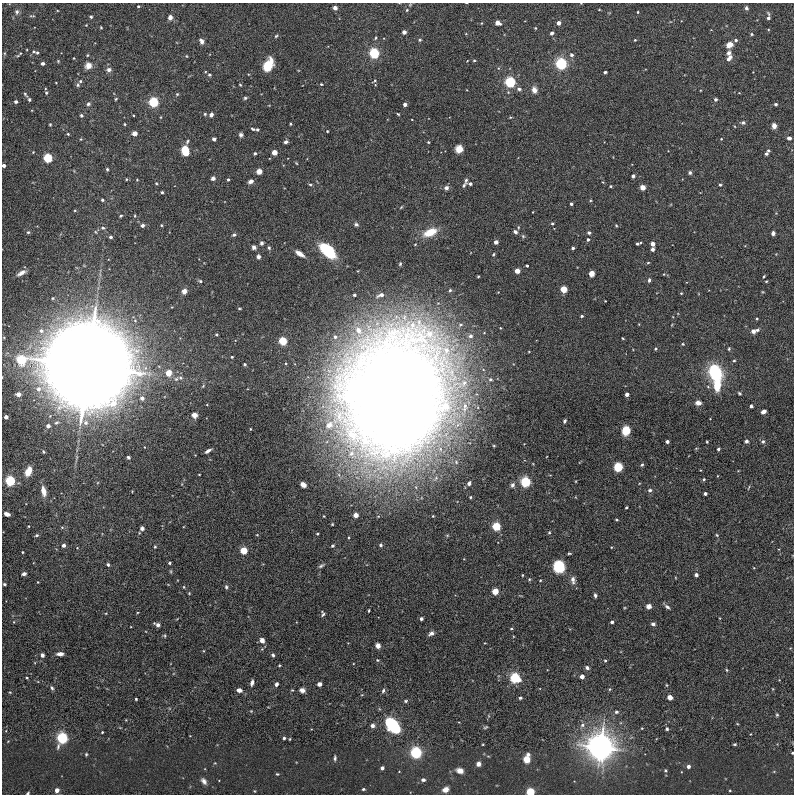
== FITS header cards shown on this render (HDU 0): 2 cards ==
NAXIS1  =                  792
NAXIS2  =                  792

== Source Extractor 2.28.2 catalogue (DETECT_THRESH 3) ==
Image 792 x 792 px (HDU 0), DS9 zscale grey, 1 PNG px = 1 image px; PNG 796 x 796 px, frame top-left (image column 1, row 792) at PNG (2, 3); no overlay
Background 0.0249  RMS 3.6e-04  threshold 0.00107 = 3 sigma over >= 5 px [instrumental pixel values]
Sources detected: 342; all 342 listed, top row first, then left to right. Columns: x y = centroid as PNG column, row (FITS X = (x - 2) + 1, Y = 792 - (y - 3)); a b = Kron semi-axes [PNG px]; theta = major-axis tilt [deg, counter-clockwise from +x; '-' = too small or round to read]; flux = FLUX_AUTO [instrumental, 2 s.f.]
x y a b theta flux
138 6 3 3 - 0.027
335 8 4 4 - 0.074
746 8 5 4 - 0.05
407 10 5 4 - 0.027
599 10 3 2 - 0.014
17 12 7 6 - 0.066
638 12 3 2 - 0.023
32 16 9 3 0 0.031
91 17 4 3 - 0.033
170 17 5 4 - 0.12
768 17 7 3 -88 0.089
497 23 4 4 - 0.27
558 23 4 3 - 0.18
86 25 3 3 - 0.015
101 27 3 3 - 0.02
535 28 3 3 - 0.017
404 32 4 4 - 0.1
552 33 4 3 - 0.092
752 34 4 3 - 0.027
276 36 5 4 - 0.028
376 38 4 3 - 0.029
420 40 4 3 - 0.036
635 40 3 2 - 0.023
736 40 4 4 - 0.048
202 41 6 5 - 0.09
729 45 5 4 - 0.29
34 52 4 3 - 0.022
20 53 4 2 - 0.016
37 53 6 4 -18 0.034
374 53 4 4 - 4.5
729 53 5 4 - 0.079
87 55 4 3 - 0.023
571 55 4 4 - 0.067
18 56 5 3 - 0.023
186 56 4 3 - 0.017
74 58 3 2 - 0.015
729 58 8 5 54 0.13
474 60 4 3 - 0.024
58 61 4 3 - 0.022
43 63 4 3 - 0.092
561 64 4 4 - 6.8
268 65 10 6 62 0.82
88 66 8 7 - 0.17
109 70 7 6 - 0.079
605 72 3 3 - 0.039
209 75 5 4 - 0.032
80 81 4 4 - 0.031
375 81 7 4 33 0.031
510 82 4 4 - 4.6
321 84 4 3 - 0.023
78 85 5 5 - 0.041
240 85 4 3 - 0.02
519 89 6 5 - 0.065
534 90 6 5 - 0.15
46 93 4 3 - 0.031
25 94 7 3 -53 0.032
177 94 5 4 - 0.028
245 98 5 4 - 0.035
29 99 4 4 - 0.041
116 99 4 3 - 0.025
715 99 3 3 - 0.067
16 102 3 3 - 0.074
153 102 4 4 - 3.8
88 104 5 5 - 0.055
405 104 3 3 - 0.14
776 104 3 3 - 0.056
205 114 4 4 - 0.029
398 114 4 3 - 0.023
81 115 4 4 - 0.039
133 115 2 2 - 0.019
211 115 4 4 - 0.099
743 122 6 5 - 0.05
50 124 4 3 - 0.023
125 124 3 3 - 0.022
290 124 3 3 - 0.029
774 126 5 4 - 0.14
253 129 4 2 - 0.033
257 129 4 3 - 0.034
327 131 3 2 - 0.02
134 133 4 4 - 0.31
68 134 3 3 - 0.029
241 135 5 5 - 0.055
789 138 5 4 - 0.078
81 139 4 3 - 0.021
214 139 4 4 - 0.06
721 139 4 3 - 0.017
187 141 6 4 63 0.037
286 142 4 3 - 0.066
428 142 3 3 - 0.021
459 149 7 6 - 0.22
185 150 6 4 -79 1.5
274 152 4 4 - 0.43
255 153 3 3 - 0.04
767 153 8 4 57 0.065
48 158 4 4 - 2.6
4 165 3 3 - 0.1
107 169 4 3 - 0.033
259 171 4 4 - 0.49
690 173 4 4 - 0.042
633 176 4 3 - 0.053
213 178 4 4 - 0.079
126 179 3 3 - 0.025
228 179 3 3 - 0.038
137 180 3 3 - 0.017
466 180 5 3 - 0.04
250 181 5 4 - 0.089
603 182 4 3 - 0.016
156 183 4 4 - 0.023
310 184 5 3 - 0.027
470 184 4 3 - 0.072
464 185 7 4 52 0.045
720 185 4 3 - 0.037
611 186 3 2 - 0.026
643 187 4 4 - 0.42
446 188 6 5 - 0.083
162 192 3 3 - 0.03
102 200 3 3 - 0.042
571 204 3 3 - 0.054
75 210 4 3 - 0.021
121 216 4 3 - 0.028
356 224 5 4 - 0.05
552 224 4 4 - 0.034
142 225 4 4 - 0.068
161 225 3 3 - 0.021
616 225 3 3 - 0.023
518 227 5 3 - 0.021
103 228 6 5 - 0.045
28 232 5 5 - 0.043
96 232 5 3 - 0.024
430 232 11 6 22 0.6
515 232 5 4 - 0.065
589 233 3 3 - 0.059
773 233 4 4 - 0.075
234 235 6 4 32 0.046
111 237 3 3 - 0.077
588 239 3 3 - 0.047
496 242 4 3 - 0.17
261 243 6 5 - 0.046
415 244 3 3 - 0.021
637 244 3 3 - 0.042
652 244 4 3 - 0.21
254 247 5 5 - 0.072
269 248 5 4 - 0.037
573 248 3 3 - 0.058
653 249 4 3 - 0.063
328 250 17 9 -42 1.2
300 254 9 4 -34 0.17
493 254 4 3 - 0.025
258 257 5 4 - 0.069
648 263 4 3 - 0.022
400 264 5 4 - 0.031
527 266 3 3 - 0.038
517 271 4 4 - 0.36
21 273 11 5 28 0.12
592 273 5 5 - 0.15
478 276 3 2 - 0.021
764 276 4 2 - 0.022
649 280 5 3 - 0.051
200 281 4 4 - 0.033
766 281 3 3 - 0.023
564 289 4 4 - 0.98
450 290 4 4 - 0.031
184 291 5 5 - 0.13
681 293 3 3 - 0.021
354 295 3 3 - 0.041
380 295 12 6 19 0.11
605 301 2 2 - 0.014
239 308 4 2 - 0.022
582 316 3 3 - 0.04
757 319 3 3 - 0.022
359 330 13 9 -67 0.33
41 331 7 6 - 0.12
754 331 9 5 19 0.13
216 334 4 3 - 0.024
470 336 6 6 - 0.077
335 337 5 5 - 0.071
623 338 3 2 - 0.02
283 341 4 4 - 2
683 344 4 3 - 0.022
655 349 4 3 - 0.024
729 349 4 3 - 0.027
232 357 3 3 - 0.026
21 360 5 5 - 3.3
734 361 4 4 - 0.031
245 364 4 4 - 0.036
88 366 39 39 - 170
169 373 7 6 - 0.23
715 373 12 9 -64 1.8
176 379 6 6 - 0.072
490 379 6 5 - 0.047
717 385 8 5 87 0.71
739 393 4 3 - 0.031
18 394 4 4 - 0.22
627 394 3 3 - 0.14
350 396 6 5 - 1.4
142 398 4 4 - 0.11
397 399 107 85 75 59
698 403 6 5 - 0.13
751 406 3 3 - 0.075
464 408 26 10 77 0.58
763 412 5 4 - 0.1
194 415 4 4 - 0.17
6 417 3 3 - 0.16
565 421 4 3 - 0.051
85 422 7 7 - 0.11
56 423 8 5 28 0.057
48 426 3 3 - 0.13
626 431 7 6 - 0.5
667 441 3 3 - 0.1
746 441 4 4 - 0.061
763 441 6 6 - 0.051
707 442 3 2 - 0.021
494 446 4 3 - 0.019
718 449 3 3 - 0.067
208 451 6 3 30 0.078
128 457 3 3 - 0.047
642 465 5 3 - 0.033
618 467 6 6 - 0.57
28 471 8 5 65 0.33
199 474 3 2 - 0.016
704 479 3 3 - 0.036
10 481 4 4 - 3.9
525 482 4 4 - 4
469 483 4 4 - 0.069
303 485 5 4 - 0.22
512 485 7 5 65 0.063
650 490 5 4 - 0.055
43 491 8 5 -77 0.23
705 493 3 3 - 0.087
470 497 3 2 - 0.023
626 507 3 2 - 0.027
7 514 5 4 - 0.12
356 515 4 3 - 0.37
433 516 2 2 - 0.018
29 526 4 2 - 0.018
496 526 4 4 - 2.2
62 527 5 3 - 0.024
142 528 5 5 - 0.069
549 533 4 3 - 0.024
317 534 3 3 - 0.036
37 535 5 4 - 0.033
717 535 4 4 - 0.023
64 545 4 3 - 0.097
380 545 3 3 - 0.059
332 546 3 3 - 0.031
155 547 3 3 - 0.024
244 550 4 4 - 1.1
22 552 3 2 - 0.021
569 553 4 2 - 0.022
169 563 3 3 - 0.031
108 564 5 4 - 0.04
321 566 8 3 34 0.043
559 567 9 8 - 0.88
171 571 5 3 - 0.023
24 574 4 3 - 0.082
522 575 3 2 - 0.019
696 575 3 3 - 0.13
529 579 4 4 - 0.026
573 580 9 6 -84 0.1
38 582 3 3 - 0.017
4 584 3 3 - 0.032
226 587 5 5 - 0.041
495 591 4 4 - 0.82
189 593 3 3 - 0.019
595 595 4 3 - 0.053
649 606 5 5 - 0.1
667 607 7 4 -37 0.057
369 610 3 2 - 0.025
323 614 7 4 -78 0.044
421 619 3 3 - 0.066
612 622 3 3 - 0.08
653 624 4 3 - 0.077
157 625 7 4 -22 0.091
511 629 4 3 - 0.022
431 633 6 4 32 0.085
164 636 5 4 - 0.031
262 640 5 5 - 0.13
378 645 4 4 - 0.13
262 649 4 4 - 0.025
60 654 7 4 0 0.12
42 655 4 3 - 0.12
273 655 4 3 - 0.045
377 660 4 4 - 0.021
605 661 4 3 - 0.029
279 665 3 2 - 0.022
587 668 5 4 - 0.068
727 670 5 3 - 0.024
582 676 4 3 - 0.23
27 677 3 3 - 0.025
515 678 4 4 - 4.1
779 680 3 3 - 0.013
252 683 6 4 76 0.083
276 684 4 3 - 0.074
319 684 4 3 - 0.22
666 685 4 3 - 0.017
52 688 6 4 -60 0.045
609 689 5 3 - 0.025
773 689 4 3 - 0.017
239 690 4 4 - 0.16
302 690 5 4 - 0.11
383 691 5 4 - 0.046
10 692 5 3 - 0.018
670 697 4 4 - 0.36
520 698 3 3 - 0.038
136 699 3 3 - 0.027
405 701 4 3 - 0.034
251 711 4 4 - 0.019
616 712 6 5 - 0.047
777 715 4 3 - 0.029
393 725 10 6 -49 3.3
582 725 6 6 - 0.08
372 726 5 4 - 0.083
486 727 6 3 26 0.03
642 728 4 3 - 0.019
667 729 4 4 - 0.052
102 732 3 3 - 0.026
750 734 3 2 - 0.013
62 738 5 4 - 5.7
284 738 3 3 - 0.062
483 744 3 2 - 0.017
735 744 3 3 - 0.029
600 747 12 12 - 16
416 752 4 4 - 6.7
792 753 3 3 - 0.032
86 754 4 3 - 0.027
335 758 7 3 88 0.042
527 759 5 4 - 1.2
478 764 5 4 - 0.11
688 766 3 3 - 0.13
382 768 3 3 - 0.13
665 770 4 4 - 0.027
460 771 7 5 -13 0.16
277 774 3 3 - 0.023
423 780 6 4 -11 0.062
204 781 7 4 -53 0.088
363 789 4 3 - 0.032
445 789 6 4 22 0.19
57 790 4 3 - 0.24
730 790 3 3 - 0.02
254 791 5 3 - 0.018
530 792 4 4 - 2.2
28 793 4 3 - 0.032
At the frame edge (FLAGS 8, measured only in part): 4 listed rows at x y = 4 165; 792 753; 530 792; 28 793